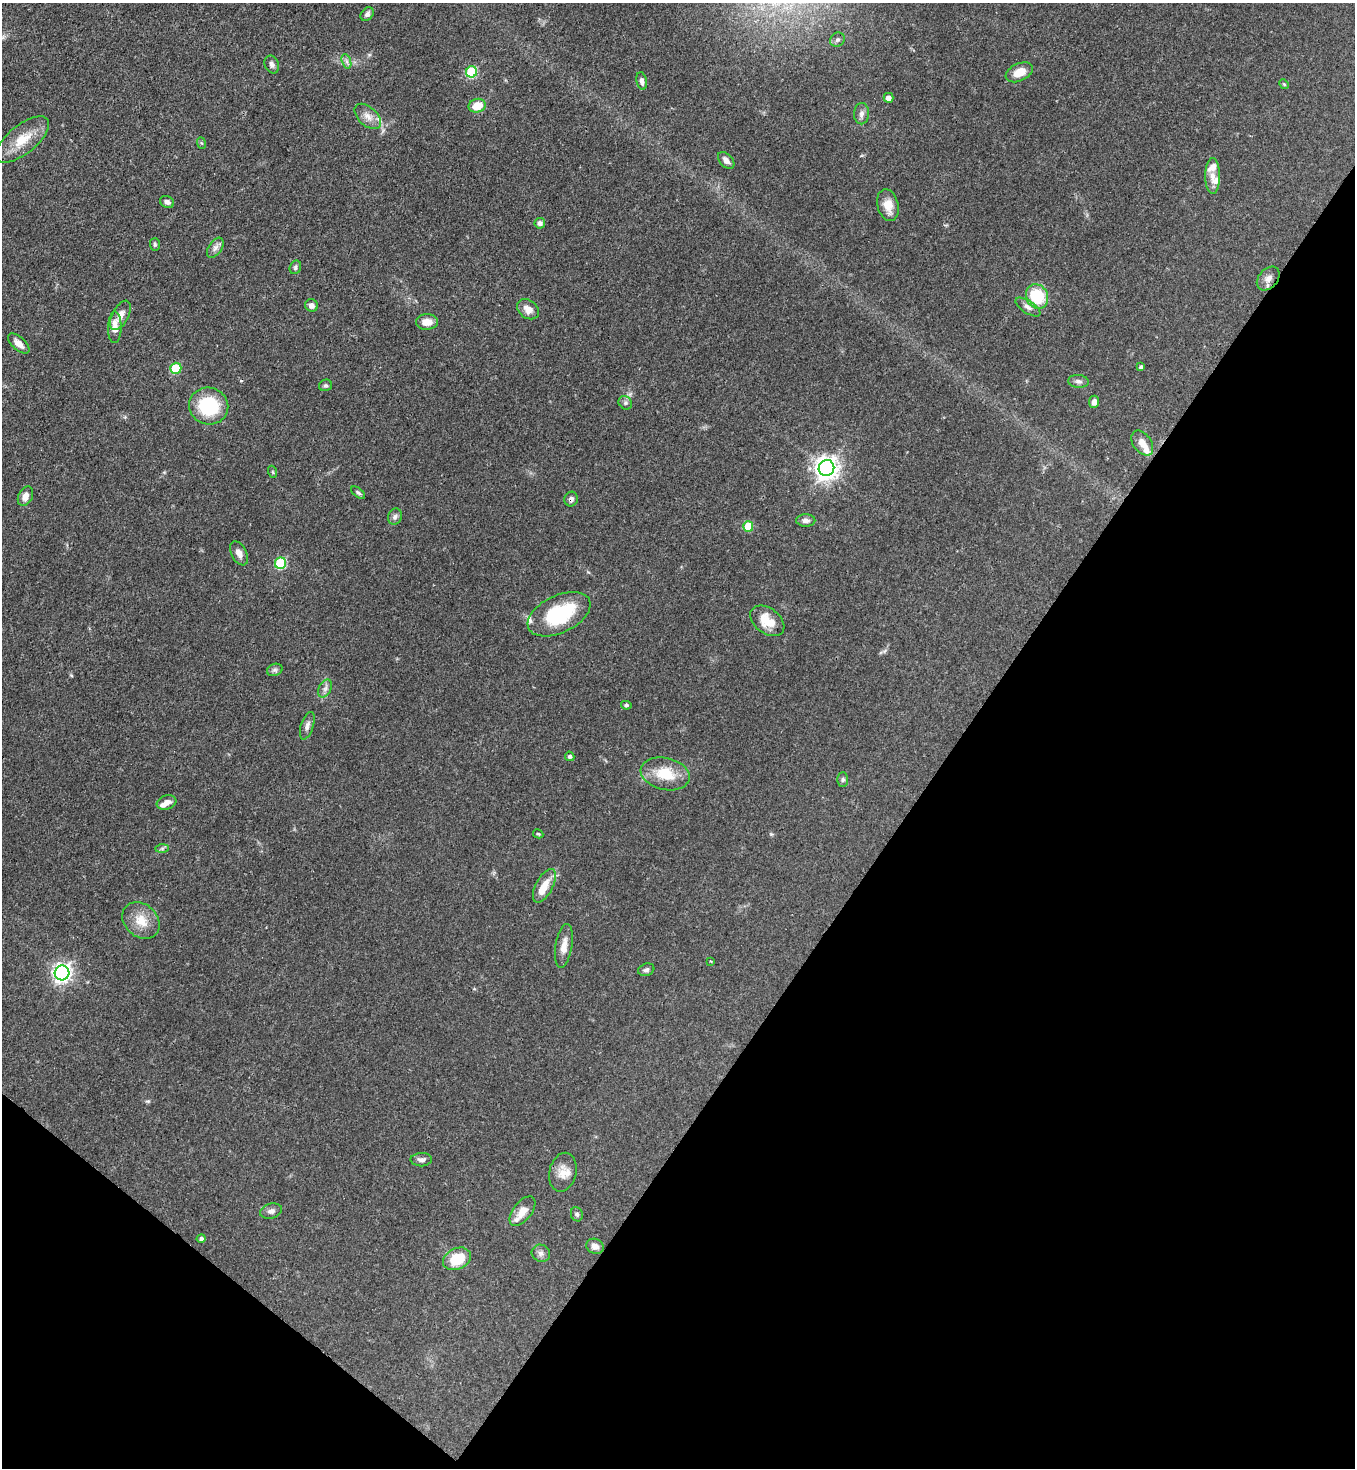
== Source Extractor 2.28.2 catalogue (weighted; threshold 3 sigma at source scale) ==
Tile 15 of 4 x 4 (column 3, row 4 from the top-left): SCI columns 2934-4286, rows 60-1525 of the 6008 x 5986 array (HDU 1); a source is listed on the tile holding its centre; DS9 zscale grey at full resolution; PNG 1357 x 1470 px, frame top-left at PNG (2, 3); each listed source drawn as its Kron ellipse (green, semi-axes under 4 px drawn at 4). Shown black and unused: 34% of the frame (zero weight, under 3 of 4 exposures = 7% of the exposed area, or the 3 px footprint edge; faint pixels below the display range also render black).
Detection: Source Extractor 2.28.2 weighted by HDU 2 'WHT'; one run over the whole footprint, this tile lists its part. Background 0.0641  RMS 0.0036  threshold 0.0163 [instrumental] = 3 sigma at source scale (4.5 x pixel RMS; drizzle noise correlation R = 1.50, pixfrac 1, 0.05/0.05 arcsec/px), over >= 5 px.
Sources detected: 85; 1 cosmic-ray / hot-pixel residue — neither listed nor drawn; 8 inside a brighter listed object's ellipse — not listed separately; the other 76 listed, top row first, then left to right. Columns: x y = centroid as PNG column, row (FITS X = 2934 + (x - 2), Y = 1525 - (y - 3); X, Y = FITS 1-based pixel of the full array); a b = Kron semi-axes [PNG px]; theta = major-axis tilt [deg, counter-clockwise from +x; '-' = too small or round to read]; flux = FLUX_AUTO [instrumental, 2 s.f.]
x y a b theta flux
367 14 7 5 47 1.1
837 40 8 6 39 0.98
346 61 7 4 -71 0.97
272 64 9 7 -66 1.3
472 72 6 5 - 26
1019 72 14 8 25 5
642 81 9 5 -79 1.5
1284 84 5 4 - 0.42
888 98 5 5 - 2
477 106 8 6 16 6
862 114 10 7 88 1.6
368 116 16 9 -42 3
22 139 32 14 39 9
201 143 6 3 -70 0.4
726 160 10 6 -47 1.8
1213 176 18 7 -89 3.3
167 202 7 5 -27 1.2
888 205 16 10 -76 4.6
540 223 5 5 - 1.3
155 244 6 5 - 0.63
215 248 11 6 55 1.7
295 267 7 5 66 0.76
1268 279 13 9 48 2.4
1037 296 13 10 -62 17
311 305 6 6 - 1.7
1028 307 14 6 -33 1.8
528 309 12 9 -36 3.1
120 315 16 8 62 3
427 322 11 8 1 3.4
115 327 16 6 89 4
19 344 13 6 -42 2.7
1141 367 4 3 - 0.81
176 368 5 5 - 16
1078 381 10 6 -6 1.2
325 385 6 5 - 0.66
1094 402 6 5 - 1.6
625 403 7 6 - 0.92
209 406 20 18 -18 23
1142 443 14 9 -54 3.3
826 468 8 7 - 310
273 472 6 4 -71 0.44
358 493 8 4 -37 0.7
25 496 10 7 65 2.3
571 499 7 6 - 1.2
395 517 8 7 - 1.2
806 520 9 6 -1 1.6
748 526 5 5 - 13
239 553 13 7 -63 2.3
281 563 6 5 - 27
559 614 34 18 26 24
767 621 19 12 -37 6.8
275 670 8 6 19 0.93
325 688 9 6 63 1.4
626 705 5 4 - 0.58
307 726 14 6 72 1.6
570 756 5 4 - 0.87
665 774 25 16 -13 10
843 779 7 5 -89 0.72
167 803 10 7 19 2.2
538 834 5 4 - 0.4
162 848 7 4 1 0.63
544 886 18 8 62 4.9
141 921 20 16 -42 6.5
564 946 22 8 80 3.6
710 961 4 3 - 0.32
646 970 8 6 18 1.1
62 973 7 7 - 160
421 1160 11 6 1 1.5
563 1172 20 13 76 4.6
271 1211 11 7 15 1.5
522 1211 17 9 52 3.9
577 1214 7 6 - 0.83
201 1238 4 4 - 0.93
595 1246 9 7 -21 2.2
541 1253 9 8 - 1.5
457 1259 14 10 26 10
Overlapping masked pixels (flux is a lower limit): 2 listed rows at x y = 1268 279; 571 499